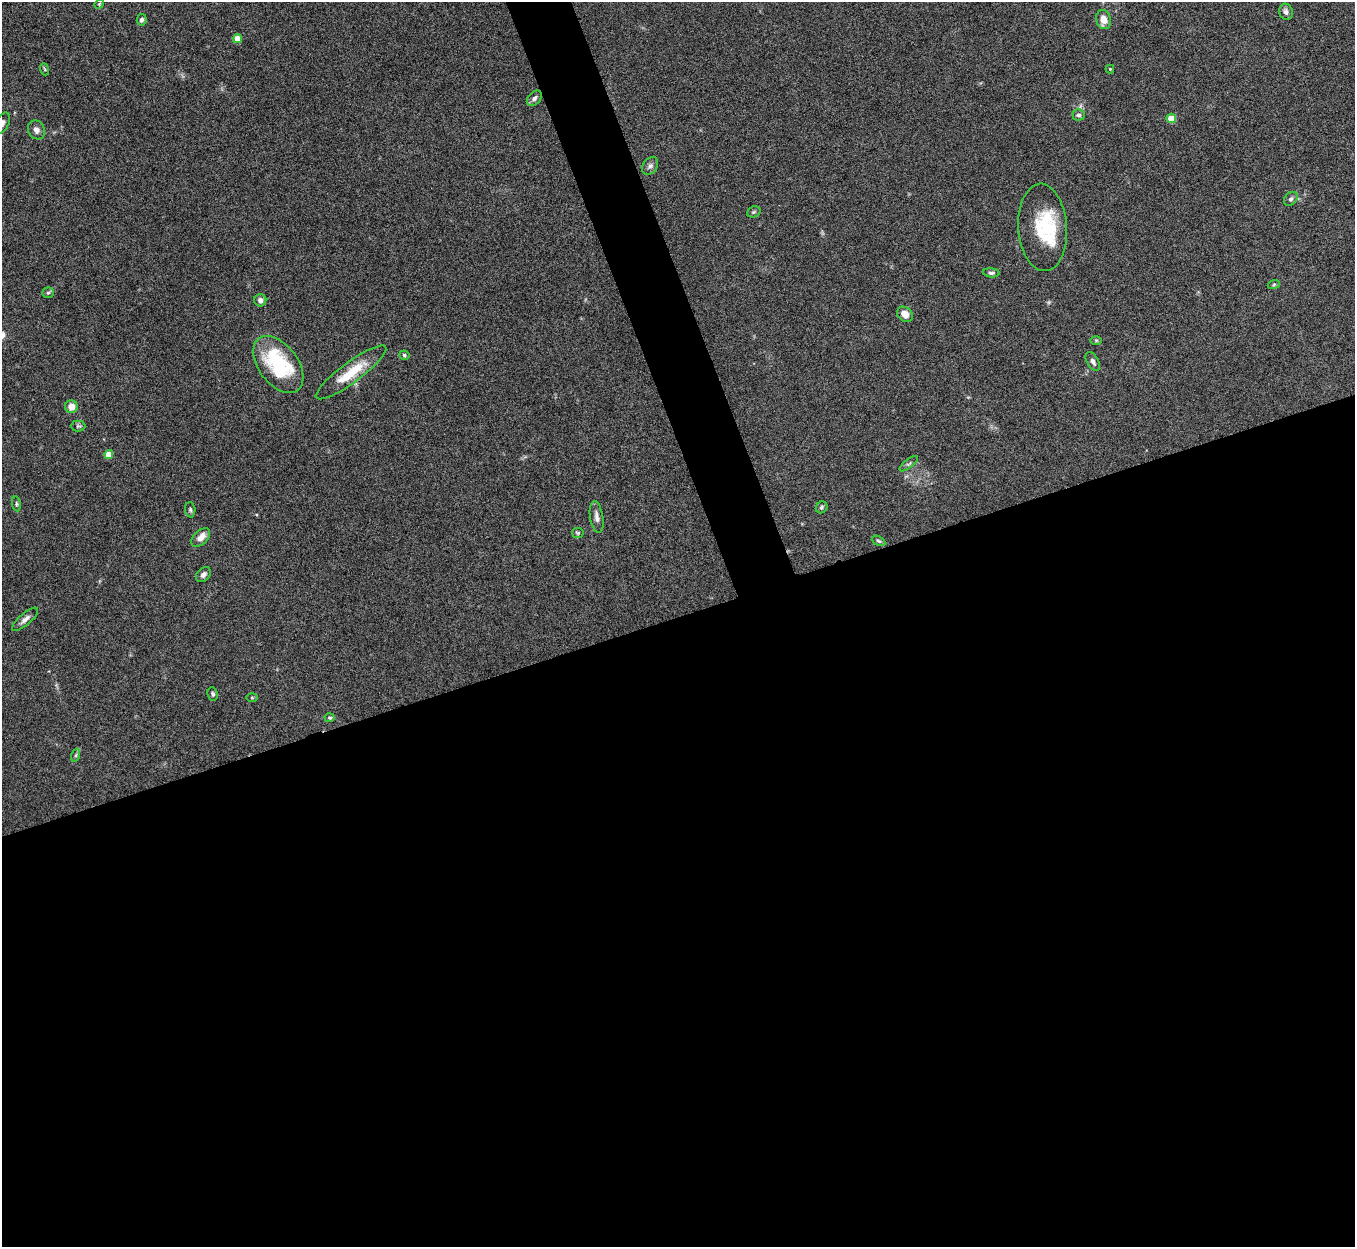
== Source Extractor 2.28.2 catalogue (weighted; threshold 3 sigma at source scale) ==
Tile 15 of 4 x 4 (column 3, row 4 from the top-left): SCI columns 2710-4062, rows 151-1395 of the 5421 x 5406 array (HDU 1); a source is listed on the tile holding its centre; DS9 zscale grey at full resolution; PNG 1357 x 1249 px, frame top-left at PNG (2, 2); each listed source drawn as its Kron ellipse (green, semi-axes under 4 px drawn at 4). Shown black and unused: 53% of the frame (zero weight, under 5 of 10 exposures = <1% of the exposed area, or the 3 px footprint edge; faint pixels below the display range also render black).
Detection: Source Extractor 2.28.2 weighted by HDU 2 'WHT'; one run over the whole footprint, this tile lists its part. Background 0.146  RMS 0.0057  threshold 0.0235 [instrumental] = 3 sigma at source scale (4.09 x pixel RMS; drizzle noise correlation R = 1.36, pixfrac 0.8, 0.05/0.05 arcsec/px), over >= 5 px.
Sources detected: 44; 1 inside a brighter listed object's ellipse — not listed separately; the other 43 listed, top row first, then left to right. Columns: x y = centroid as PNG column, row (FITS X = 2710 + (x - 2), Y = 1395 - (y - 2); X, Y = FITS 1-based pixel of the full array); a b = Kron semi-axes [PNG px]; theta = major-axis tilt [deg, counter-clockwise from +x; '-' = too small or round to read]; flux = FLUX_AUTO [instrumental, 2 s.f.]
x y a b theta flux
99 4 5 4 - 0.57
1286 12 8 7 - 1.9
1104 19 10 7 -74 5.4
142 20 5 5 - 1.4
238 39 4 4 - 7.4
44 69 6 4 -70 0.68
1110 69 4 4 - 0.51
534 98 9 6 47 1.8
1079 115 6 5 - 1.3
1171 118 5 4 - 13
2 123 11 6 63 2.1
36 130 10 8 -60 2.5
650 166 10 7 52 1.8
1291 199 8 6 44 1.3
754 212 7 5 21 0.85
1043 227 44 24 -86 29
991 273 8 4 -5 1.2
1274 284 6 4 20 0.69
48 293 6 5 - 0.93
260 300 6 6 - 2.5
905 314 9 7 -45 4.6
1096 340 6 4 0 0.72
404 355 5 4 - 0.87
1093 361 10 5 -60 1.9
278 365 32 19 -53 42
351 372 43 10 36 15
71 407 6 6 - 5.3
78 426 7 5 0 0.99
109 454 4 4 - 8.8
909 464 11 4 38 1.3
16 504 7 3 -82 0.8
822 507 6 5 - 0.98
190 510 7 5 -87 1.1
597 517 16 6 -81 2.9
578 533 6 5 - 0.81
201 537 11 6 45 4.6
879 541 7 4 -27 0.97
203 575 8 6 46 2
25 619 16 6 41 2.8
213 694 7 5 -79 1.1
252 698 5 3 - 0.55
329 718 5 4 - 0.74
76 755 7 4 71 0.85
Isophote crosses this tile's border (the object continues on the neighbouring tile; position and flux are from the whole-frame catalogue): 1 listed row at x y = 2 123